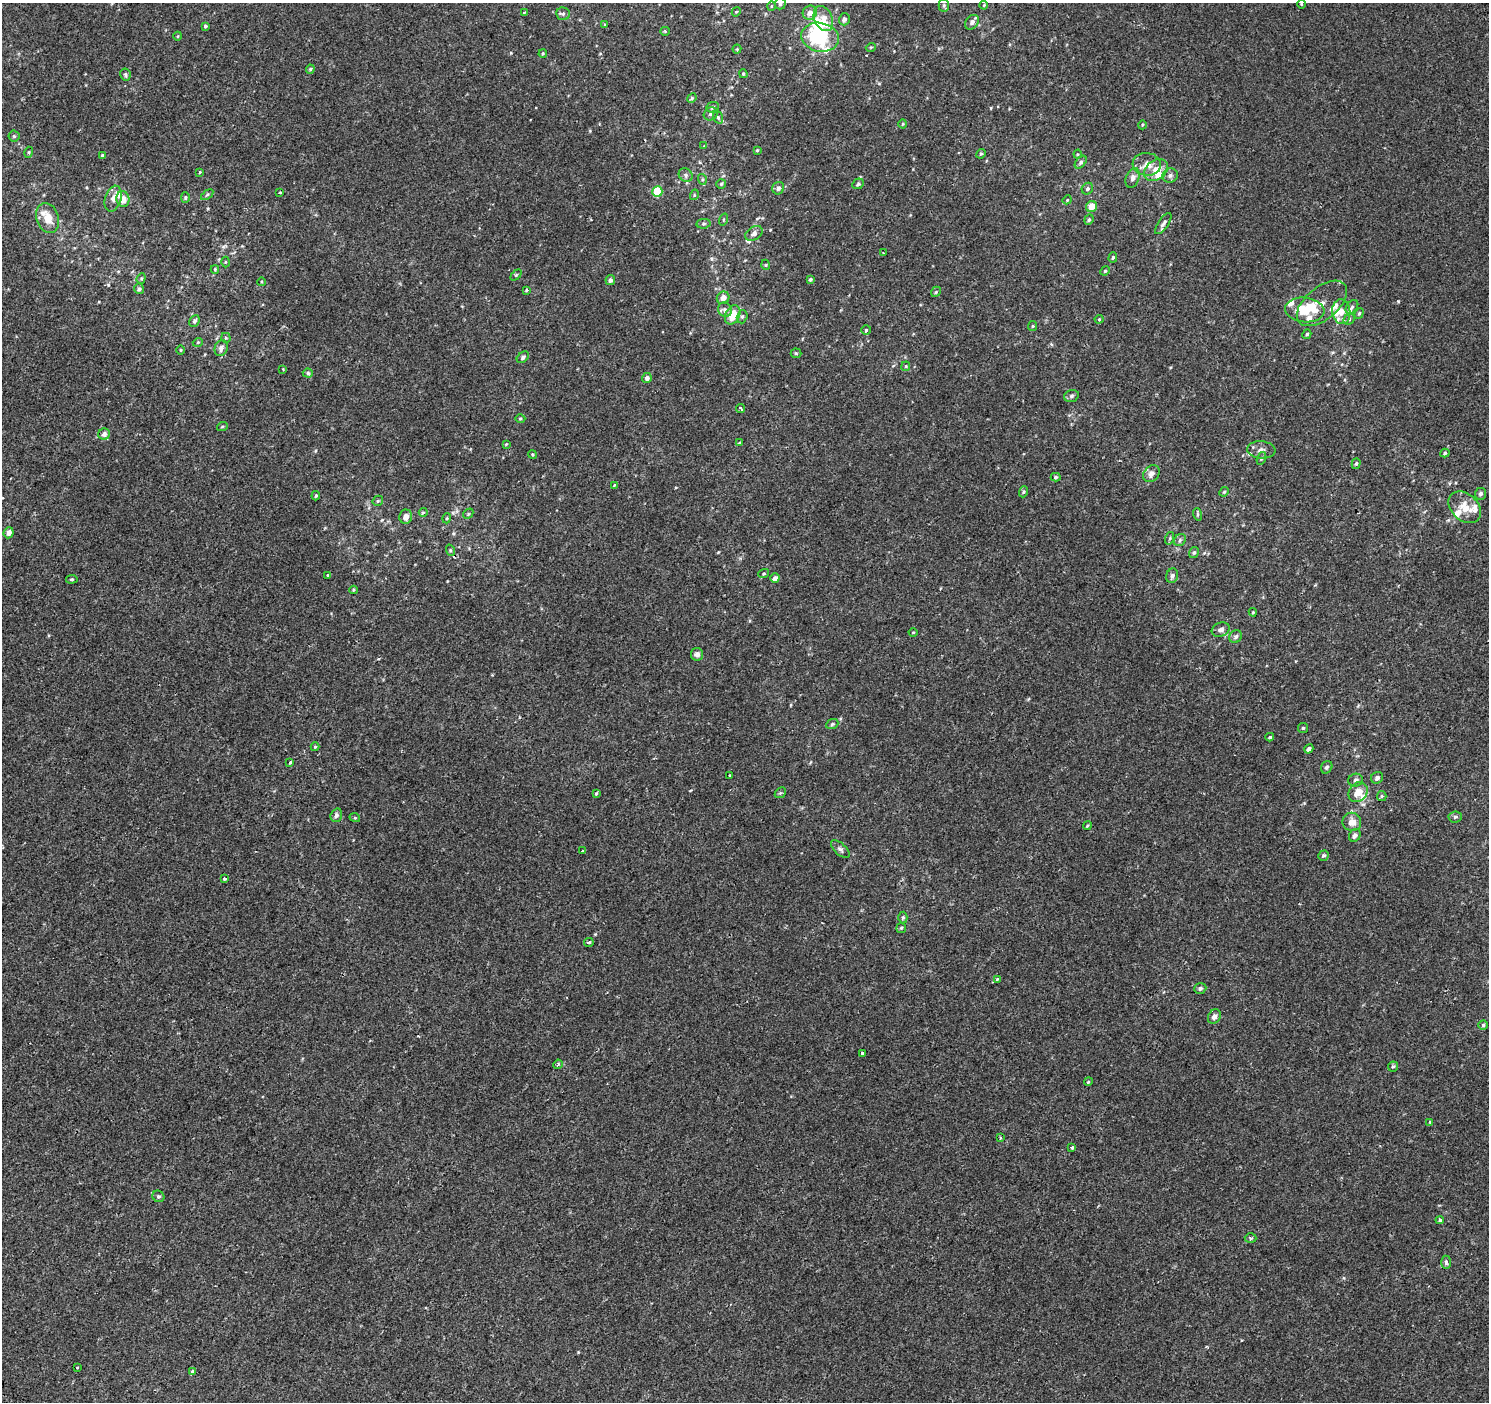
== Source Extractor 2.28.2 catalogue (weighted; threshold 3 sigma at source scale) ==
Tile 7 of 4 x 4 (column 3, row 2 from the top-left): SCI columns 3049-4535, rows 3099-4498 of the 6086 x 6113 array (HDU 1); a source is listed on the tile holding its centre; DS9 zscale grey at full resolution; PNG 1491 x 1404 px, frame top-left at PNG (2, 3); each listed source drawn as its Kron ellipse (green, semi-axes under 4 px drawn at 4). Shown black and unused: <1% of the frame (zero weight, under 2 of 3 exposures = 3% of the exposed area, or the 3 px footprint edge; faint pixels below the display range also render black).
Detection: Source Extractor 2.28.2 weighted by HDU 2 'WHT'; one run over the whole footprint, this tile lists its part. Background 3.13e-04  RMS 0.0027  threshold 0.0122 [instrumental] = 3 sigma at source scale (4.5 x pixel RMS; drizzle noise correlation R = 1.50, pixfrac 1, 0.0396/0.0396 arcsec/px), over >= 5 px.
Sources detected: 210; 3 inside a brighter object's white glare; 3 cosmic-ray / hot-pixel residue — neither listed nor drawn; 16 inside a brighter listed object's ellipse — not listed separately; the other 188 listed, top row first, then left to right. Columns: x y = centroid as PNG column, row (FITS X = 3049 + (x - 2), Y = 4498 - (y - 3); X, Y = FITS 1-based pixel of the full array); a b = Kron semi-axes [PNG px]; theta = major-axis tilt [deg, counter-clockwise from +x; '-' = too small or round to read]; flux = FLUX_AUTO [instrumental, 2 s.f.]
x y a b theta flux
780 4 6 5 - 0.58
1302 4 4 3 - 0.25
944 5 6 5 - 0.45
984 5 4 3 - 0.22
771 6 5 3 - 0.21
524 12 3 2 - 0.37
736 12 5 3 - 0.22
810 13 7 7 - 1.6
563 14 7 6 - 0.57
823 19 13 9 -65 2.6
844 19 6 5 - 0.65
972 22 8 6 50 0.96
605 25 4 3 - 0.28
205 26 4 4 - 0.37
665 31 4 4 - 0.26
178 36 4 3 - 0.2
820 37 19 14 -11 16
871 47 5 3 - 0.21
737 49 4 4 - 0.25
543 54 4 3 - 0.28
310 69 5 4 - 0.31
743 74 4 3 - 0.28
125 75 6 5 - 0.46
692 98 5 4 - 0.32
712 107 6 5 - 0.43
711 114 7 6 - 0.66
718 117 6 5 - 0.4
903 124 4 3 - 0.22
1142 125 4 3 - 0.23
14 136 5 5 - 0.42
704 146 4 3 - 0.19
757 150 4 4 - 0.23
29 152 5 3 - 0.27
981 154 5 4 - 0.34
1078 154 4 4 - 0.31
102 155 3 3 - 0.4
1081 162 7 4 51 0.47
1147 164 14 11 -4 2.3
1156 170 13 9 37 3
200 172 4 3 - 0.2
686 175 7 6 - 0.68
1170 176 7 7 - 0.79
1133 178 10 6 69 0.91
702 179 5 3 - 0.34
721 184 5 5 - 0.35
858 184 6 5 - 0.46
778 188 6 6 - 0.89
1087 189 6 5 - 0.55
280 192 3 2 - 0.19
657 192 5 5 - 10
207 195 7 3 37 0.37
694 195 5 3 - 0.24
185 198 5 4 - 0.35
113 199 13 8 74 1.4
123 199 8 6 -78 2.1
1067 200 5 3 - 0.21
1092 206 6 5 - 2.6
48 218 15 11 -71 3
723 219 6 3 71 0.26
1089 220 5 4 - 0.38
1163 223 12 5 57 0.88
703 224 7 4 7 0.41
754 233 9 6 33 0.98
883 253 2 2 - 0.16
1113 257 5 4 - 0.32
225 262 5 3 - 0.22
766 265 5 3 - 0.22
215 269 4 3 - 0.28
1105 271 5 4 - 0.27
516 275 6 4 44 0.33
141 278 5 4 - 0.32
810 279 4 4 - 0.42
610 280 5 4 - 0.68
261 282 4 3 - 0.24
139 289 5 4 - 0.53
526 290 4 3 - 0.26
936 292 5 4 - 0.35
723 298 6 6 - 1.4
1322 303 30 16 40 4.3
1352 307 8 5 50 0.58
725 310 7 6 - 0.88
1305 310 20 12 -6 5.7
1341 312 12 9 -83 2.4
1359 313 5 4 - 0.39
733 315 10 7 64 4.7
742 317 7 5 73 0.47
1099 319 4 4 - 0.26
1349 319 6 5 - 0.53
194 321 6 5 - 0.62
1033 326 5 4 - 0.27
866 330 5 5 - 0.34
1307 334 5 4 - 0.36
226 338 5 5 - 0.31
198 342 5 3 - 0.21
221 348 8 6 69 1.1
181 350 5 3 - 0.21
796 353 5 5 - 0.32
523 357 7 4 41 0.56
906 366 5 4 - 0.26
283 369 3 3 - 0.28
308 373 5 4 - 0.41
647 378 5 5 - 0.87
1071 396 7 5 17 0.59
741 408 5 3 - 0.38
520 419 5 3 - 0.27
222 427 5 3 - 0.26
104 434 6 5 - 1.1
739 443 4 4 - 0.28
506 444 4 4 - 0.21
1261 450 14 8 -5 1.4
1445 453 5 4 - 0.33
532 454 4 3 - 0.25
1261 458 7 4 70 0.42
1356 464 5 4 - 0.39
1151 474 9 7 48 1.4
1056 477 5 4 - 0.42
615 485 3 2 - 0.46
1023 492 6 3 71 0.32
1224 492 5 4 - 0.27
1480 494 6 5 - 0.61
316 496 4 3 - 0.3
378 501 5 4 - 0.36
1465 507 18 13 -43 4
423 512 4 3 - 0.35
468 514 6 4 46 0.32
1197 514 6 4 -73 0.36
406 517 7 6 - 1.6
447 518 5 3 - 0.27
9 533 5 5 - 1.4
1170 538 6 4 72 0.36
1180 540 7 5 48 0.49
450 550 6 3 -72 0.3
1194 552 6 4 56 0.44
764 574 6 4 20 0.29
328 575 3 3 - 0.3
1172 576 7 6 - 0.74
775 578 5 4 - 1
72 579 6 4 5 0.3
353 590 4 4 - 0.27
1253 612 4 4 - 0.27
1221 630 9 7 18 0.98
913 632 4 3 - 0.19
1236 637 7 6 - 0.64
697 654 6 6 - 0.91
832 724 6 5 - 0.41
1303 728 5 5 - 0.33
1270 737 4 3 - 0.31
315 747 4 4 - 0.23
1309 749 5 4 - 0.7
290 762 4 3 - 0.45
1327 767 6 5 - 0.53
730 776 3 2 - 0.25
1377 778 6 5 - 0.84
1355 780 7 6 - 0.71
1358 792 11 8 50 3.3
596 793 3 3 - 0.82
780 793 6 4 44 0.34
1382 796 5 4 - 0.33
336 815 7 5 71 0.78
1455 817 6 5 - 0.48
355 818 5 3 - 0.23
1352 822 9 9 - 2.2
1087 826 4 3 - 0.24
1355 835 7 5 57 0.92
840 849 11 5 -42 0.71
582 851 3 3 - 0.67
1323 856 6 5 - 0.4
225 879 3 3 - 0.59
903 918 6 4 87 0.39
901 928 5 5 - 0.34
589 942 5 4 - 0.41
997 979 3 3 - 0.3
1200 988 6 5 - 0.7
1214 1017 8 6 56 1.1
1483 1025 5 4 - 0.41
862 1053 3 3 - 1
558 1064 5 4 - 0.35
1393 1066 5 5 - 0.37
1088 1082 4 3 - 0.26
1430 1122 3 3 - 0.29
1000 1138 4 3 - 0.21
1072 1148 4 3 - 0.61
158 1196 6 5 - 0.46
1440 1220 4 4 - 0.39
1251 1238 6 4 -2 0.46
1446 1262 7 4 -89 0.62
77 1367 3 2 - 0.15
193 1371 4 3 - 1
Isophote crosses this tile's border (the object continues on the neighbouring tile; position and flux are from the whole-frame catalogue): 1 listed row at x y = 780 4
Unlisted compact peaks at least as high as the median listed source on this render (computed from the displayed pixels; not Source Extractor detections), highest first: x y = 1398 301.